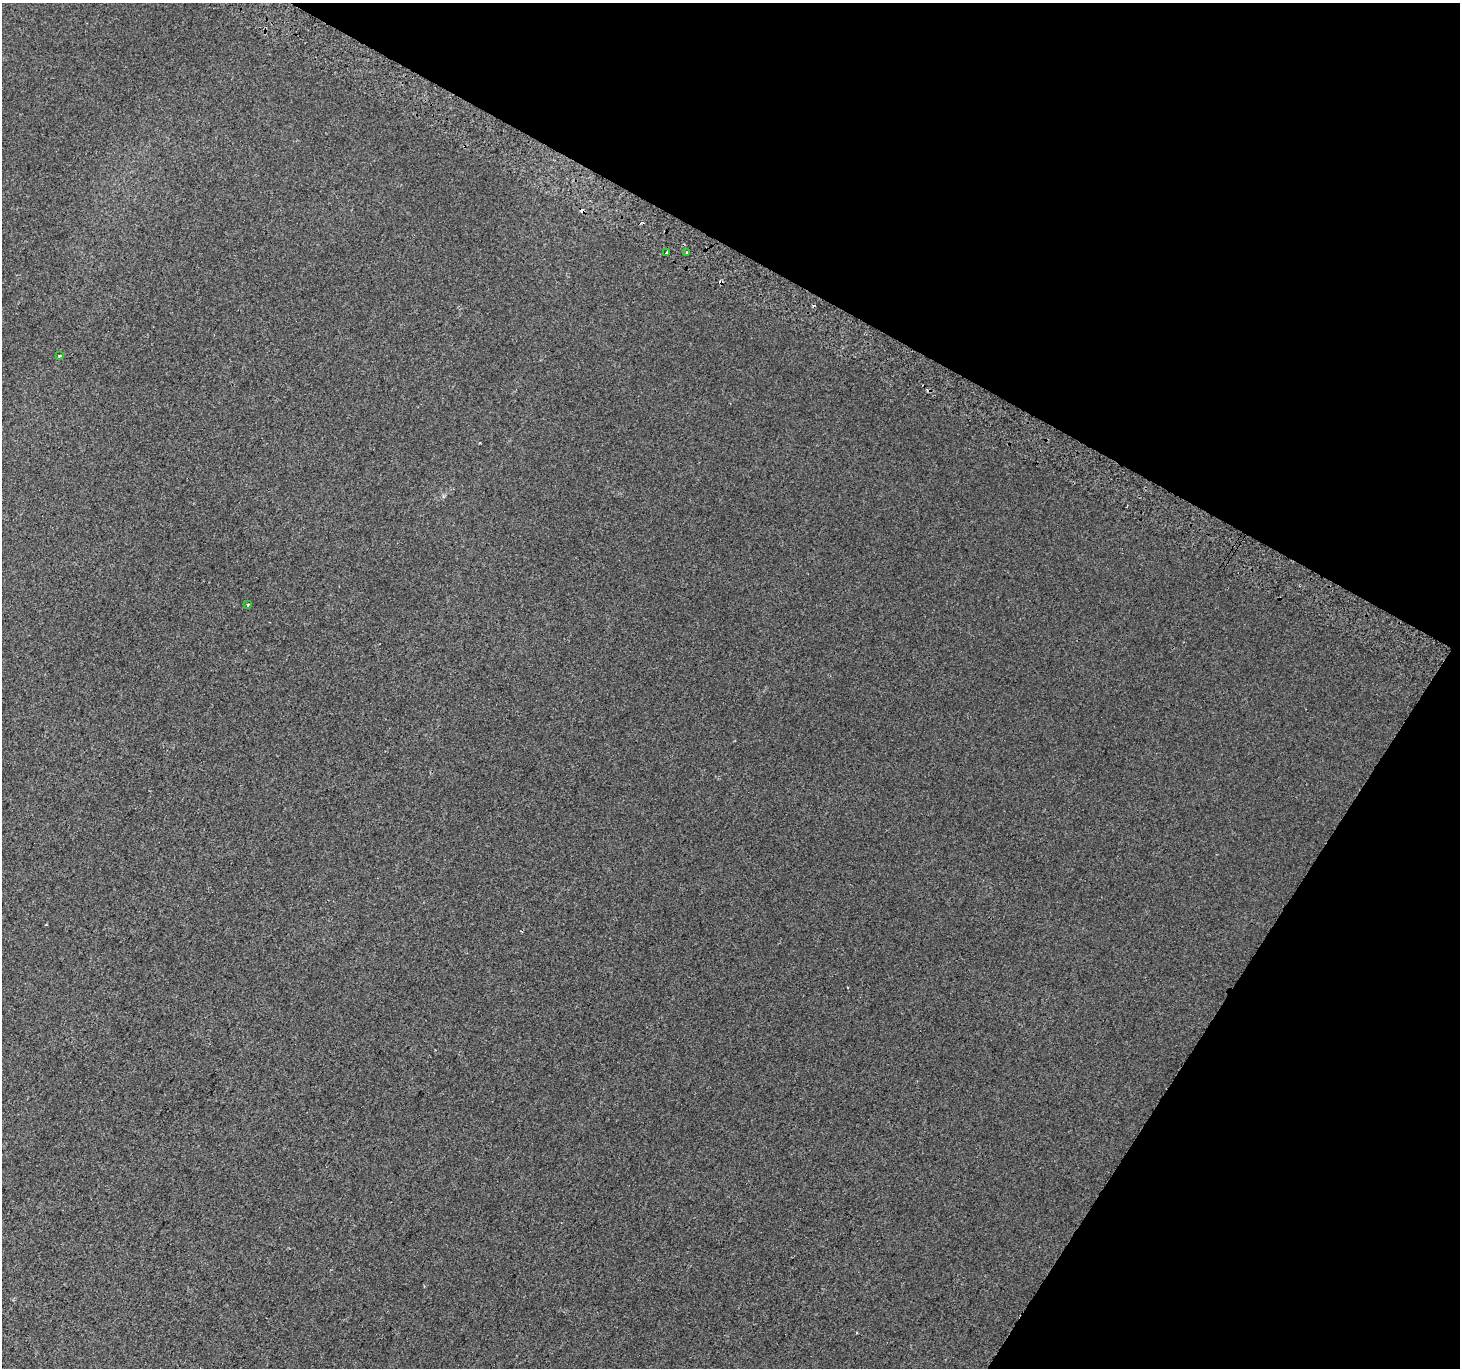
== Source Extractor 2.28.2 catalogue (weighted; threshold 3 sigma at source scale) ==
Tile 8 of 4 x 4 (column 4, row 2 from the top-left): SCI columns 4405-5862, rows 3030-4395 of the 5886 x 5993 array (HDU 1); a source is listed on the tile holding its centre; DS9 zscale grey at full resolution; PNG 1462 x 1370 px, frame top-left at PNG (2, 3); each listed source drawn as its Kron ellipse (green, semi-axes under 4 px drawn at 4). Shown black and unused: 28% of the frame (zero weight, under 2 of 3 exposures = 2% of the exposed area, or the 3 px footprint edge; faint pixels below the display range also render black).
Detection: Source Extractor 2.28.2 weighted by HDU 2 'WHT'; one run over the whole footprint, this tile lists its part. Background 0.00147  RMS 0.0073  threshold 0.0329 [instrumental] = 3 sigma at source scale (4.5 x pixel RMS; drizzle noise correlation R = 1.50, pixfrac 1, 0.0396/0.0396 arcsec/px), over >= 5 px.
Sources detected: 7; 3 cosmic-ray / hot-pixel residue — neither listed nor drawn; the other 4 listed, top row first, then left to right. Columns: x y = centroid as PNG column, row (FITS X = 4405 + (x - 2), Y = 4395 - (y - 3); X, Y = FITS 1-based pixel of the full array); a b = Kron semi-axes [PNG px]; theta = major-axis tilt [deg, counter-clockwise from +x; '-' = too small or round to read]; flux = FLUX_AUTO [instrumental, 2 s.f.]
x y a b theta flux
667 253 4 3 - 2.8
687 253 3 3 - 5.3
59 355 4 3 - 0.89
248 605 4 3 - 0.94